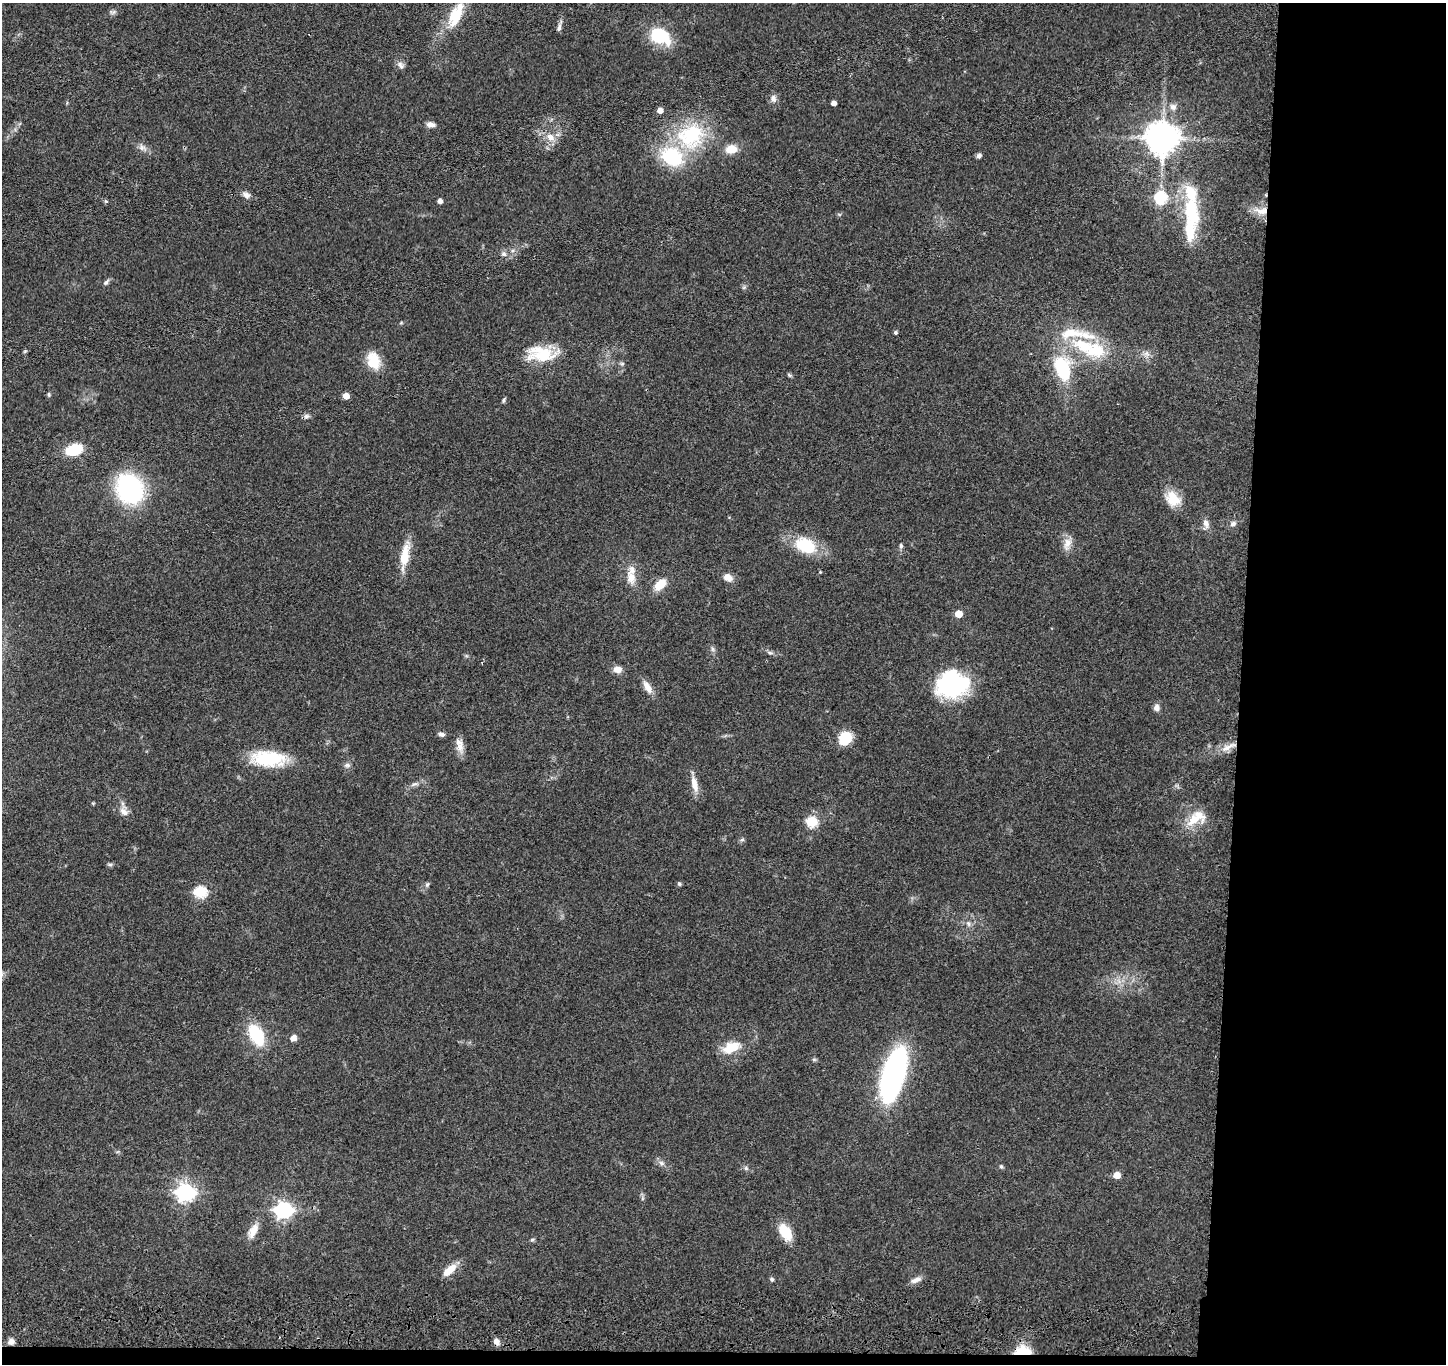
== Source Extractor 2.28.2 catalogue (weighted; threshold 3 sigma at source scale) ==
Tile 9 of 3 x 3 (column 3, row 3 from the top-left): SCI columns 2902-4345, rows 217-1578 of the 4359 x 4535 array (HDU 1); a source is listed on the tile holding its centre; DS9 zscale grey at full resolution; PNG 1448 x 1366 px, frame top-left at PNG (2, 3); no overlay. Shown black and unused: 15% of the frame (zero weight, under 3 of 4 exposures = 6% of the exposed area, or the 3 px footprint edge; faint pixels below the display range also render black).
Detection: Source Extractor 2.28.2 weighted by HDU 2 'WHT'; one run over the whole footprint, this tile lists its part. Background 0.0657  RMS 0.006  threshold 0.0268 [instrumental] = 3 sigma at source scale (4.5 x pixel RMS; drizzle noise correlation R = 1.50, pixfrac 1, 0.05/0.05 arcsec/px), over >= 5 px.
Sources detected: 102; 8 inside a brighter listed object's ellipse — not listed separately; the other 94 listed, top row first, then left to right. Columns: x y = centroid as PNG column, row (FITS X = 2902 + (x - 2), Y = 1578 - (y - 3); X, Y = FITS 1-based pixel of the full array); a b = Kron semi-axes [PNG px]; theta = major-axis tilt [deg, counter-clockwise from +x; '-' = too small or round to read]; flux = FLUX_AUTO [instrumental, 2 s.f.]
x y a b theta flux
113 12 9 6 0 1.5
456 15 39 15 65 22
559 27 12 5 77 2
660 36 23 16 -35 27
401 65 12 7 -56 2.3
773 98 10 8 -78 2.7
834 103 4 4 - 3.1
1173 107 9 9 - 3.1
660 110 4 4 - 4.6
431 124 11 6 -6 2.8
691 136 39 34 27 49
550 137 13 10 -57 5.7
1162 138 9 9 - 1200
142 147 12 7 -32 2.9
731 149 11 8 4 9.2
979 156 6 5 - 1.8
246 195 10 7 -30 2.7
1161 197 6 6 - 66
106 201 6 4 0 0.75
440 201 4 4 - 2.8
1191 211 46 20 -79 35
1262 211 19 9 -4 7.7
504 254 7 6 - 1.9
106 282 7 6 - 1.4
895 332 4 4 - 1.2
1083 345 34 19 -24 31
25 351 6 4 18 0.67
541 354 38 18 -2 22
1146 354 9 4 0 2
373 361 17 12 -77 16
622 364 6 4 0 0.9
1062 368 33 19 -71 33
789 375 7 4 -27 0.92
49 395 6 4 -83 0.85
346 396 5 4 - 6.3
503 400 7 4 81 0.9
306 416 8 6 2 1.7
74 450 15 10 21 22
130 489 18 15 -59 120
1173 499 21 16 -43 12
1206 523 12 7 -70 3.2
1233 524 8 6 26 2.1
1067 544 18 9 72 5.2
805 545 24 16 -24 24
901 546 7 5 -77 1.1
404 556 32 10 81 13
820 572 4 3 - 0.48
631 577 19 12 -84 7.1
728 577 11 9 -33 4.7
660 584 11 7 42 13
959 614 5 5 - 12
712 649 7 4 -88 1.2
770 653 7 4 -2 1.1
617 669 8 7 - 5.2
952 685 31 26 9 64
648 687 17 8 -57 5.4
1156 708 8 7 - 2.6
441 734 8 6 -19 1.9
845 738 13 11 52 17
460 747 18 9 89 5.2
1228 747 23 7 30 5.7
269 759 32 14 -4 37
347 765 9 6 -9 1.6
413 784 10 3 21 1.4
694 784 21 8 -77 6.4
124 812 14 9 -38 3.8
1194 820 22 13 41 12
812 822 6 5 - 46
742 840 6 4 19 0.96
110 864 8 4 -8 1
427 884 7 5 68 1.1
679 884 5 5 - 0.88
200 892 6 6 - 57
968 924 8 5 -70 1.6
256 1035 18 10 -63 34
293 1038 7 6 - 3.5
731 1047 24 13 25 12
814 1059 6 4 -1 0.87
893 1076 50 18 74 150
661 1163 8 6 -23 1.8
1001 1166 5 5 - 0.89
746 1168 5 5 - 0.95
1117 1175 5 5 - 8.5
185 1192 7 7 - 250
284 1210 7 7 - 190
253 1231 21 10 62 6.4
785 1232 20 11 -59 14
532 1240 5 5 - 0.88
451 1268 13 9 24 6.7
772 1279 5 5 - 1.2
916 1280 16 6 22 3.1
11 1341 8 7 - 2.9
496 1341 9 7 -49 2.7
1022 1351 17 10 2 15
Overlapping masked pixels (flux is a lower limit): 2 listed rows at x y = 1262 211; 1022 1351
Isophote crosses this tile's border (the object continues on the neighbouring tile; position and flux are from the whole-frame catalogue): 1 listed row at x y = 456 15